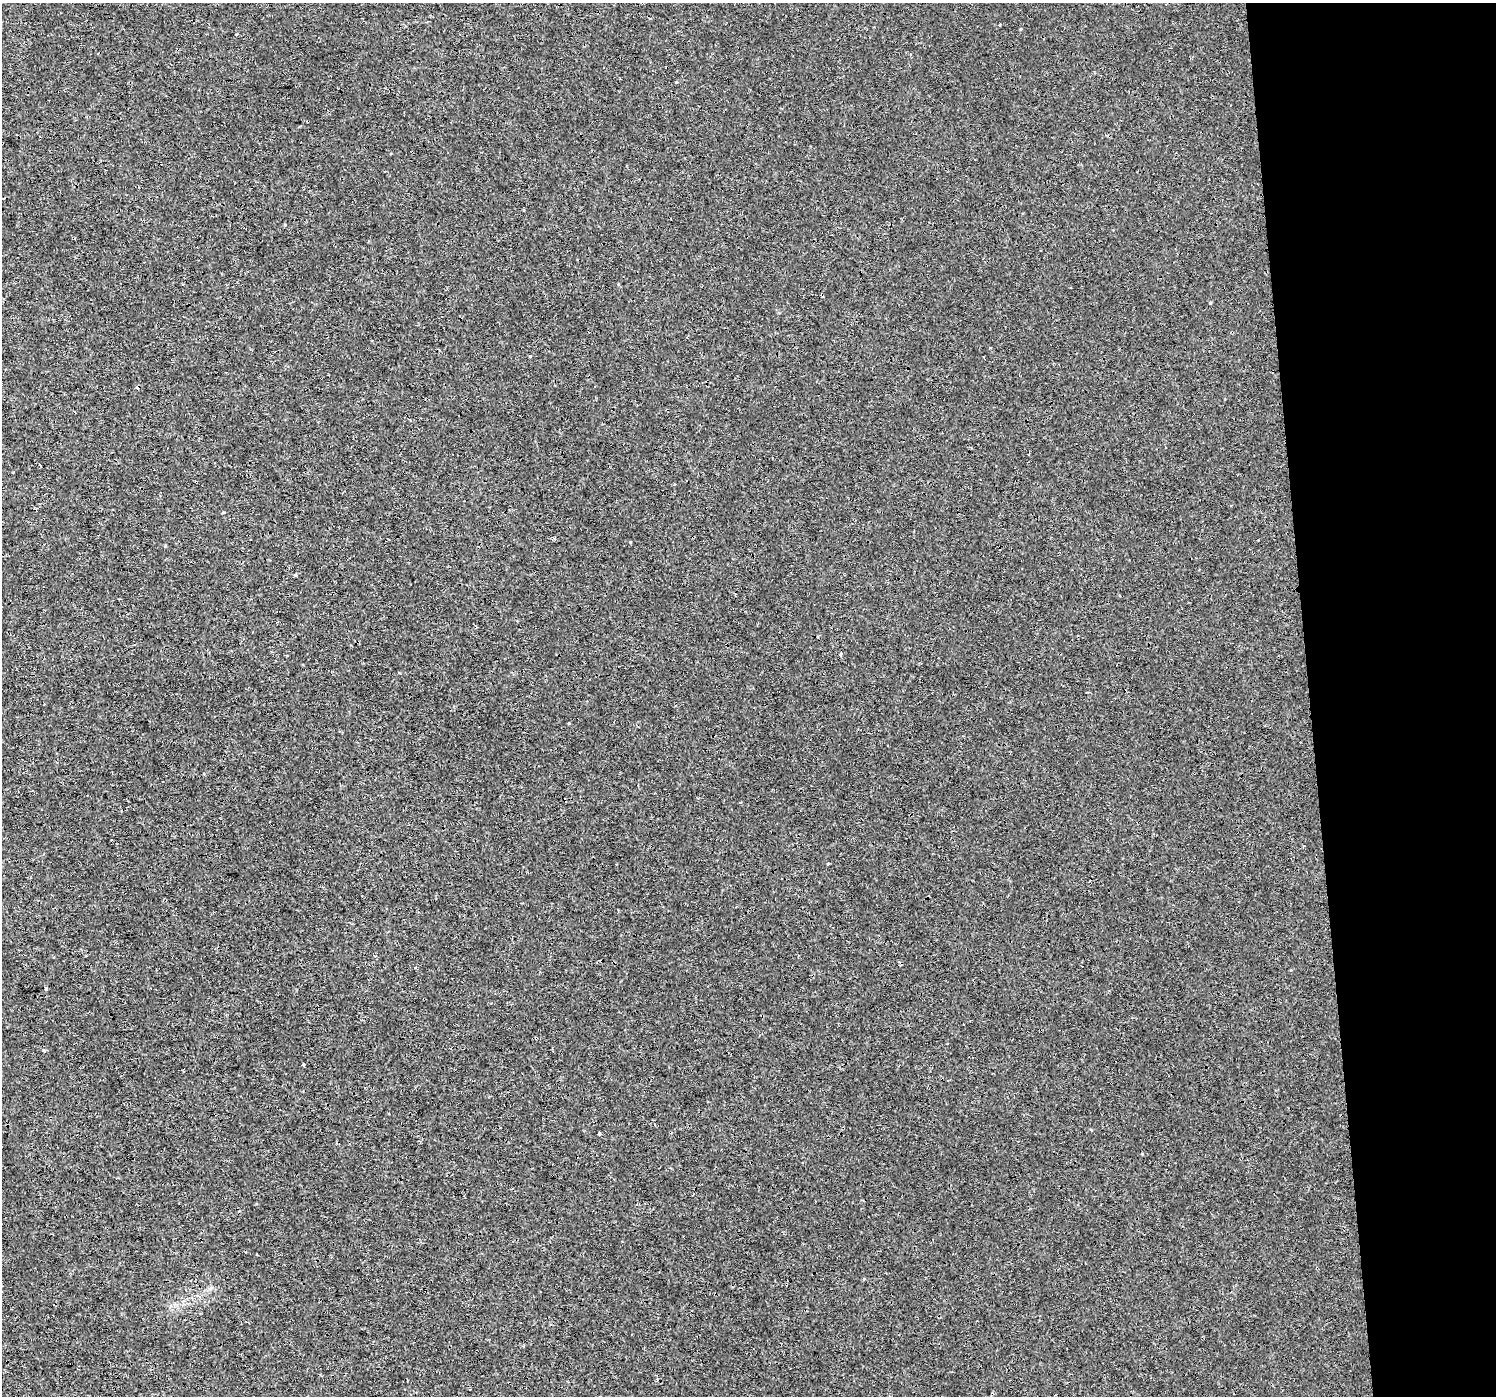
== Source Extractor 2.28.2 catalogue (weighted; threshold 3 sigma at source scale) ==
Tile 6 of 3 x 3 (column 3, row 2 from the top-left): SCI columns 2990-4483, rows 1398-2791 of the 4483 x 4230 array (HDU 1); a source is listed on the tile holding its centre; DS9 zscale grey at full resolution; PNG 1498 x 1398 px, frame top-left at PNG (2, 3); no overlay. Shown black and unused: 13% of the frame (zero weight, under 3 of 4 exposures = <1% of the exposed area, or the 3 px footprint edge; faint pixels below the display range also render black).
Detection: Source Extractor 2.28.2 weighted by HDU 2 'WHT'; one run over the whole footprint, this tile lists its part. Background 8.61e-04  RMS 0.0018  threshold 0.00808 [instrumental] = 3 sigma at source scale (4.5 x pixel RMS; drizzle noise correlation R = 1.50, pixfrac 1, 0.0396/0.0396 arcsec/px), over >= 5 px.
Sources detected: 10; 2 cosmic-ray / hot-pixel residue — not listed; the other 8 listed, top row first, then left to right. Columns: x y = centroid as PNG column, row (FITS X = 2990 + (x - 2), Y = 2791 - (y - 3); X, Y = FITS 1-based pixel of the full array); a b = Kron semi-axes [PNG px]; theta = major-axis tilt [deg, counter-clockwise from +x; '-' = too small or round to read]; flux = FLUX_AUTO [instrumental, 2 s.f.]
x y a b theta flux
822 295 4 3 - 0.29
841 654 3 3 - 0.77
828 863 3 3 - 0.32
46 989 3 3 - 0.36
44 1051 3 3 - 0.71
303 1064 3 2 - 0.18
599 1134 3 3 - 0.54
470 1389 2 2 - 0.13
Overlapping masked pixels (flux is a lower limit): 1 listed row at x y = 822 295